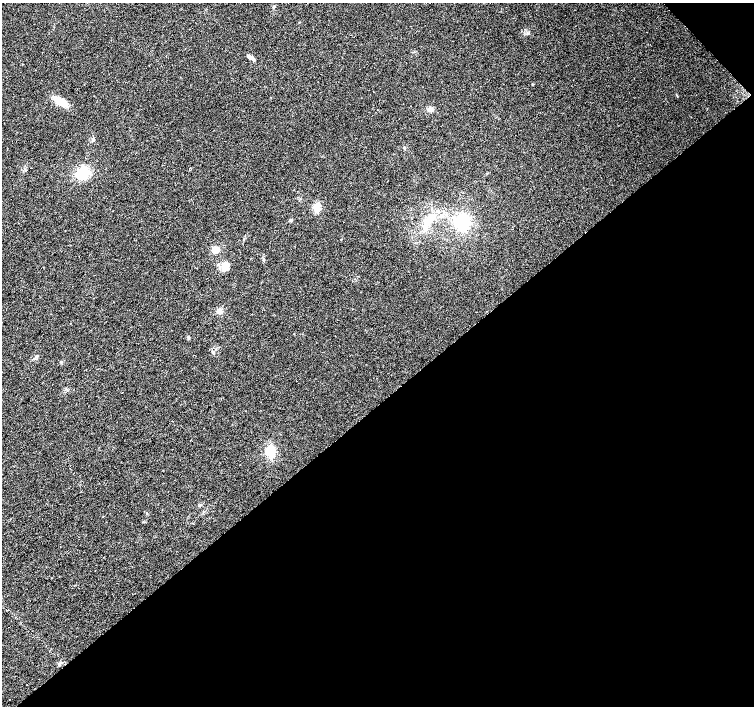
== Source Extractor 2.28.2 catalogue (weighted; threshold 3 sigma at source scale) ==
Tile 12 of 4 x 4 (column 4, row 3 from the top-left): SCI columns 4515-6018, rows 1621-3027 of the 6018 x 5989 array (HDU 1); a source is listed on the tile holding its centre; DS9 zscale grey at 2 x 2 block average (1 PNG px = mean of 2 x 2 image px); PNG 756 x 708 px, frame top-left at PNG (2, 3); no overlay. Shown black and unused: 44% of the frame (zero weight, under 2 of 3 exposures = <1% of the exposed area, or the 3 px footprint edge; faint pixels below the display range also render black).
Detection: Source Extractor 2.28.2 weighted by HDU 2 'WHT'; one run over the whole footprint, this tile lists its part. Background 0.0386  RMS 0.0086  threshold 0.0389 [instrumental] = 3 sigma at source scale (4.5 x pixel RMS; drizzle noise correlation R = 1.50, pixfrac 1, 0.0396/0.0396 arcsec/px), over >= 5 px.
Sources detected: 22; all 22 listed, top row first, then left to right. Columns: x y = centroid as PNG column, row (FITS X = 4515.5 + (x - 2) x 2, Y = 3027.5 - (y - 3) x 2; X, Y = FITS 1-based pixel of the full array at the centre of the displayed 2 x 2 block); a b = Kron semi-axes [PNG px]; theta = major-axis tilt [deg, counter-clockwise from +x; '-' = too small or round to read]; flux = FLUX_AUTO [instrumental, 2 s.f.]
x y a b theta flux
274 6 4 2 - 1.5
250 57 9 4 -34 7.9
60 101 13 6 -34 35
430 109 6 5 - 7.3
93 139 4 3 - 3
404 148 3 3 - 2
83 173 12 10 17 47
317 207 9 6 74 18
441 216 5 3 - 3.6
291 220 2 2 - 6.7
427 222 23 7 59 35
463 222 13 11 -87 77
215 250 3 3 - 85
263 260 3 3 - 1.4
225 265 8 8 - 20
219 311 6 5 - 9.2
188 338 4 2 - 1.8
36 356 3 3 - 2.2
61 362 3 3 - 2.3
122 392 2 2 - 0.94
270 451 11 9 82 29
201 504 3 3 - 1.7
Diffuse or blended objects may show on this block-average render without a row.